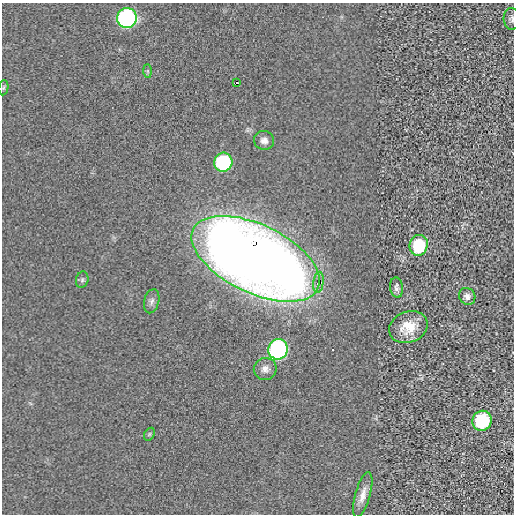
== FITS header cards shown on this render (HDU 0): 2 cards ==
NAXIS1  =                  512 / length of data axis 1
NAXIS2  =                  512 / length of data axis 2

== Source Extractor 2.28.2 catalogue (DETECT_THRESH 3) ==
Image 512 x 512 px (HDU 0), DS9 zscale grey, 1 PNG px = 1 image px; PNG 516 x 516 px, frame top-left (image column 1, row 512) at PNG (2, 3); each listed source drawn as its Kron ellipse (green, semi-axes under 4 px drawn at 4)
Background -2.00e-04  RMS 0.0034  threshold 0.0101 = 3 sigma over >= 5 px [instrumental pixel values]
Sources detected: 20; all 20 listed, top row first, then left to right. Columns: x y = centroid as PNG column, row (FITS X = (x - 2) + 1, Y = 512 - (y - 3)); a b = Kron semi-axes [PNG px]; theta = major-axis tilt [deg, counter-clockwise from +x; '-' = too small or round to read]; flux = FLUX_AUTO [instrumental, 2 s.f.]
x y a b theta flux
127 18 10 9 - 51
512 19 11 8 -85 0.77
148 71 7 4 -89 0.33
237 82 3 2 - 0.2
3 88 8 5 83 0.43
264 140 10 9 - 1.3
223 162 9 9 - 24
419 245 10 9 - 12
256 259 69 34 -26 440
82 280 8 6 75 0.52
318 282 11 5 83 1.7
397 288 10 6 -81 0.84
467 296 9 8 - 1
152 301 12 7 76 0.98
408 327 20 15 21 4.9
278 349 10 9 - 63
265 369 11 11 - 1.6
482 421 10 9 - 16
149 434 7 5 59 0.43
363 495 23 7 74 2.2
At the frame edge (FLAGS 8, measured only in part): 2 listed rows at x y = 512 19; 3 88